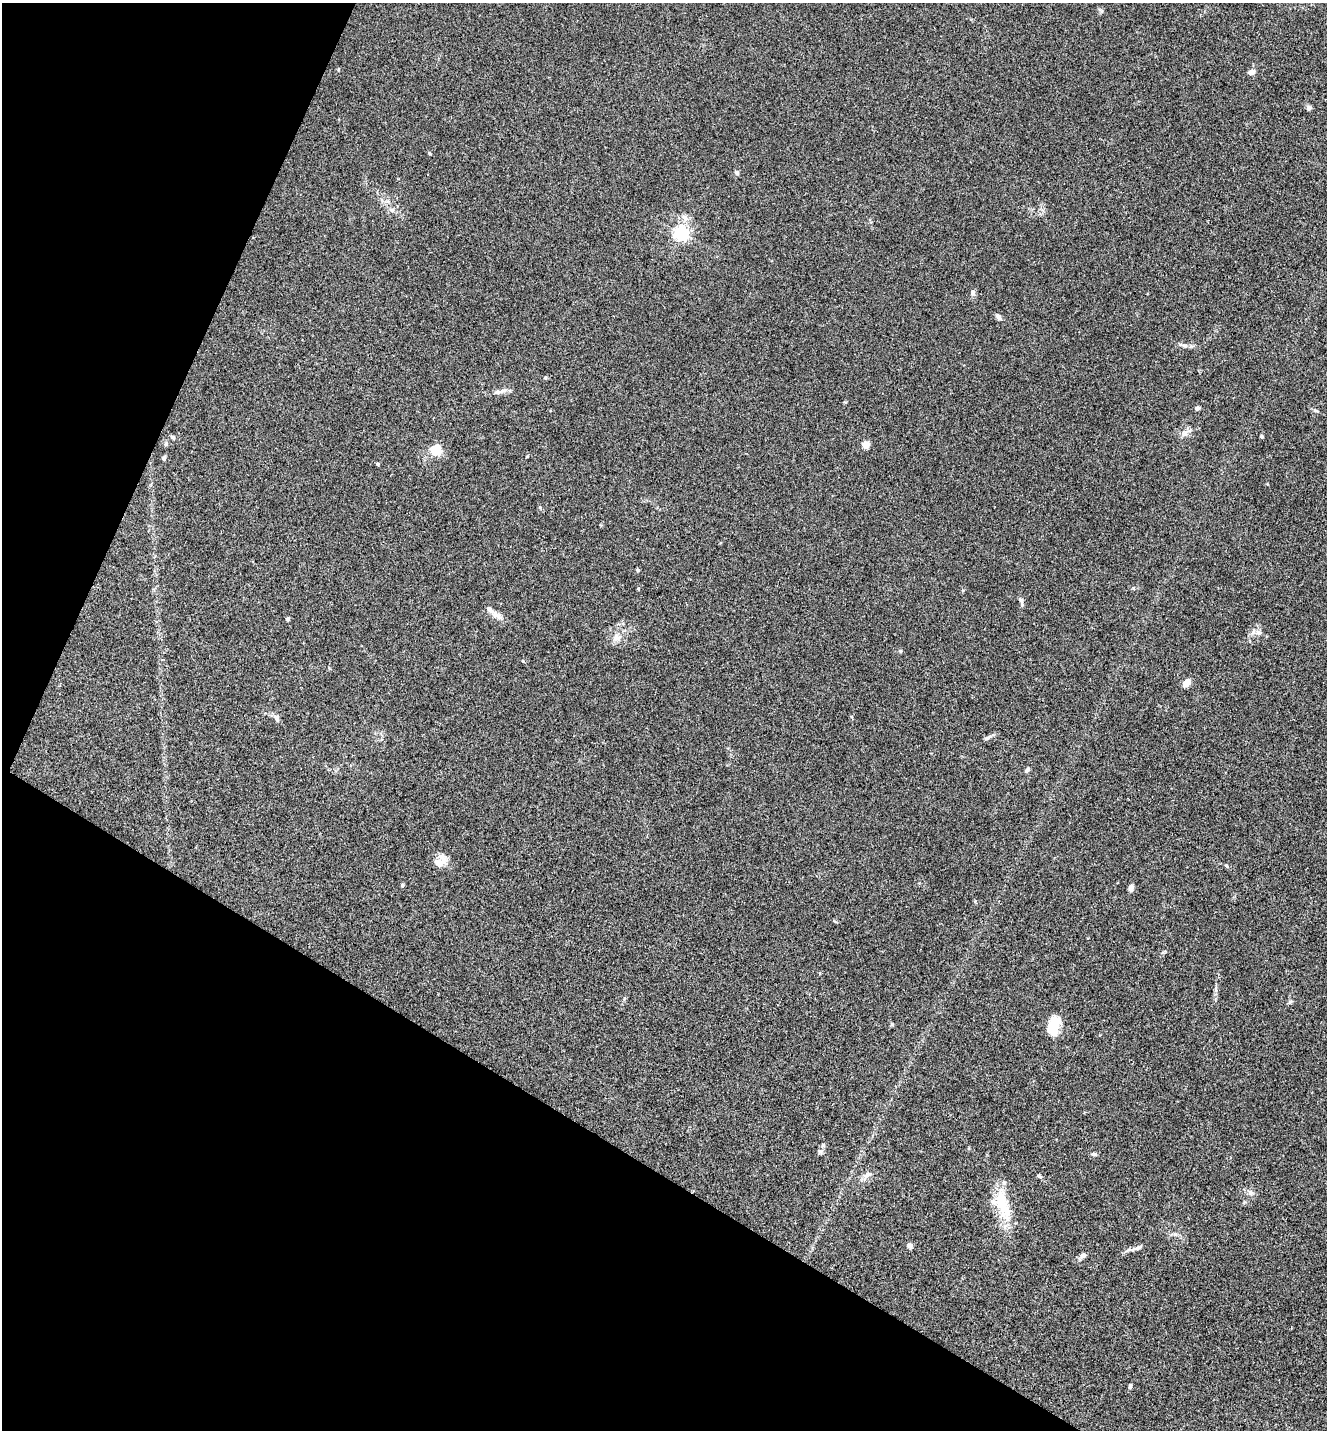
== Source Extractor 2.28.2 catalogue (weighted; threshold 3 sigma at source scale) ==
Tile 9 of 4 x 4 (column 1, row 3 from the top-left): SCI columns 283-1607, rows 1431-2858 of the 5726 x 5715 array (HDU 1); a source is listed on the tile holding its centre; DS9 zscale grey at full resolution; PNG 1329 x 1432 px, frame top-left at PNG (2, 3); no overlay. Shown black and unused: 26% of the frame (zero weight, under 3 of 4 exposures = <1% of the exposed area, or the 3 px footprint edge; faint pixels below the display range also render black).
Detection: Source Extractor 2.28.2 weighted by HDU 2 'WHT'; one run over the whole footprint, this tile lists its part. Background 0.0238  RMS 0.0045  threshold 0.0202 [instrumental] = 3 sigma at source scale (4.5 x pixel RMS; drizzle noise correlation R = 1.50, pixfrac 1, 0.05/0.05 arcsec/px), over >= 5 px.
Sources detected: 55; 5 inside a brighter listed object's ellipse — not listed separately; the other 50 listed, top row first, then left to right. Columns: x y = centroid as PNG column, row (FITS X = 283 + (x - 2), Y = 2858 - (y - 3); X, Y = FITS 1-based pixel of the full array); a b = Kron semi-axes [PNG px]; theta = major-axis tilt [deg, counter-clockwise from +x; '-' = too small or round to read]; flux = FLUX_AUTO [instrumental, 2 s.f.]
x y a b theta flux
1252 72 7 6 - 2.2
1309 108 7 5 34 0.99
429 153 5 4 - 0.46
737 173 6 5 - 1
392 210 9 6 -18 1.5
685 217 10 8 -49 2.7
681 233 6 6 - 110
973 292 7 6 - 1.1
998 317 9 6 -47 1.3
1185 346 10 6 -15 1.5
503 391 13 5 16 1.8
1197 408 5 5 - 1.2
1316 411 6 4 -18 0.61
1189 431 7 4 19 1.1
1261 436 4 3 - 0.66
173 437 7 5 -45 0.81
166 444 6 4 89 0.63
865 445 5 4 - 10
436 450 5 5 - 28
527 456 5 3 - 0.31
164 458 6 4 63 0.88
377 464 4 3 - 0.64
540 507 5 5 - 0.49
637 570 5 4 - 0.57
1021 601 10 5 -71 1.2
490 610 16 7 -35 2.5
288 619 4 3 - 1.1
1258 633 9 6 -48 1.7
617 637 12 10 1 3.3
900 651 5 4 - 0.54
523 661 4 3 - 0.33
1186 683 9 6 44 3.4
276 718 11 6 -58 1.6
988 737 12 4 24 1.2
1027 770 6 4 45 1
439 863 17 14 14 4.6
402 885 5 4 - 0.54
1131 888 7 5 85 2
1054 1026 20 10 78 12
820 1152 8 6 -21 0.99
1094 1154 7 5 -10 0.79
868 1175 15 7 28 2.4
1039 1176 8 4 -25 0.69
1250 1193 8 7 - 1.5
1005 1210 33 17 -83 14
1175 1235 7 4 0 0.9
909 1246 7 5 -39 1.8
1136 1248 19 5 20 2
1083 1255 8 7 - 1.5
1130 1386 6 4 87 0.91
Unlisted compact peaks at least as high as the median listed source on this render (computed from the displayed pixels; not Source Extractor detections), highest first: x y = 892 1024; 1133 588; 1226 865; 963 590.